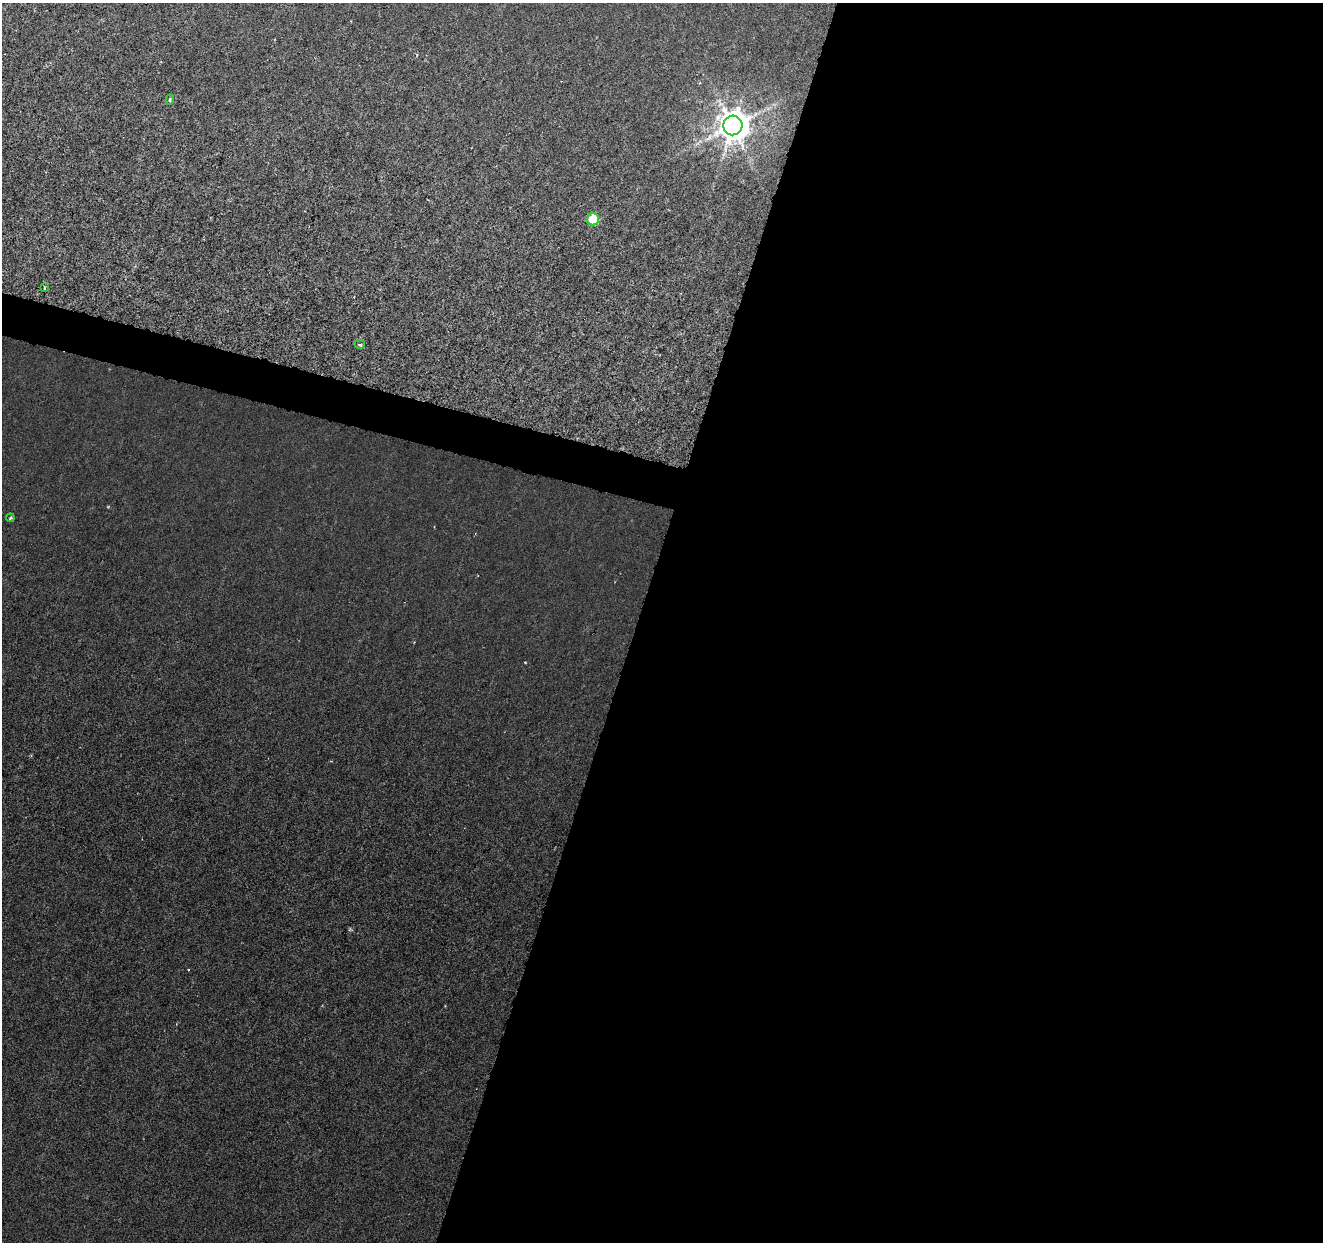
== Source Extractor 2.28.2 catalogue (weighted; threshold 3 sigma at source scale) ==
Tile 12 of 4 x 4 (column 4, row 3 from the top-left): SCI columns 3964-5284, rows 1460-2699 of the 5292 x 5459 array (HDU 1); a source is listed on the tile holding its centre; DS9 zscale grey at full resolution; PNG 1325 x 1244 px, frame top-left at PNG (2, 3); each listed source drawn as its Kron ellipse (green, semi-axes under 4 px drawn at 4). Shown black and unused: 54% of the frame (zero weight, under 3 of 6 exposures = <1% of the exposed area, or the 3 px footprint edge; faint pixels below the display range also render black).
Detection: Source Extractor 2.28.2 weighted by HDU 2 'WHT'; one run over the whole footprint, this tile lists its part. Background 8.23e-04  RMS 0.0012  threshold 0.00486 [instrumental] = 3 sigma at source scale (4.09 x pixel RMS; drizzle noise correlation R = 1.36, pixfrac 0.8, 0.0396/0.0396 arcsec/px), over >= 5 px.
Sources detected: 6; all 6 listed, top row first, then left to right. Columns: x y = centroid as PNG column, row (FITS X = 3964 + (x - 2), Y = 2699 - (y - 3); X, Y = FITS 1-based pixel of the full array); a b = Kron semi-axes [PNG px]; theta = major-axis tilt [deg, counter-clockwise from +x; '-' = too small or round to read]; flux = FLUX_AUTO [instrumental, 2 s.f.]
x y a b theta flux
170 100 5 4 - 0.2
733 125 10 9 - 250
593 219 6 6 - 5.4
44 288 4 2 - 0.089
360 344 5 4 - 0.24
10 518 4 3 - 0.18